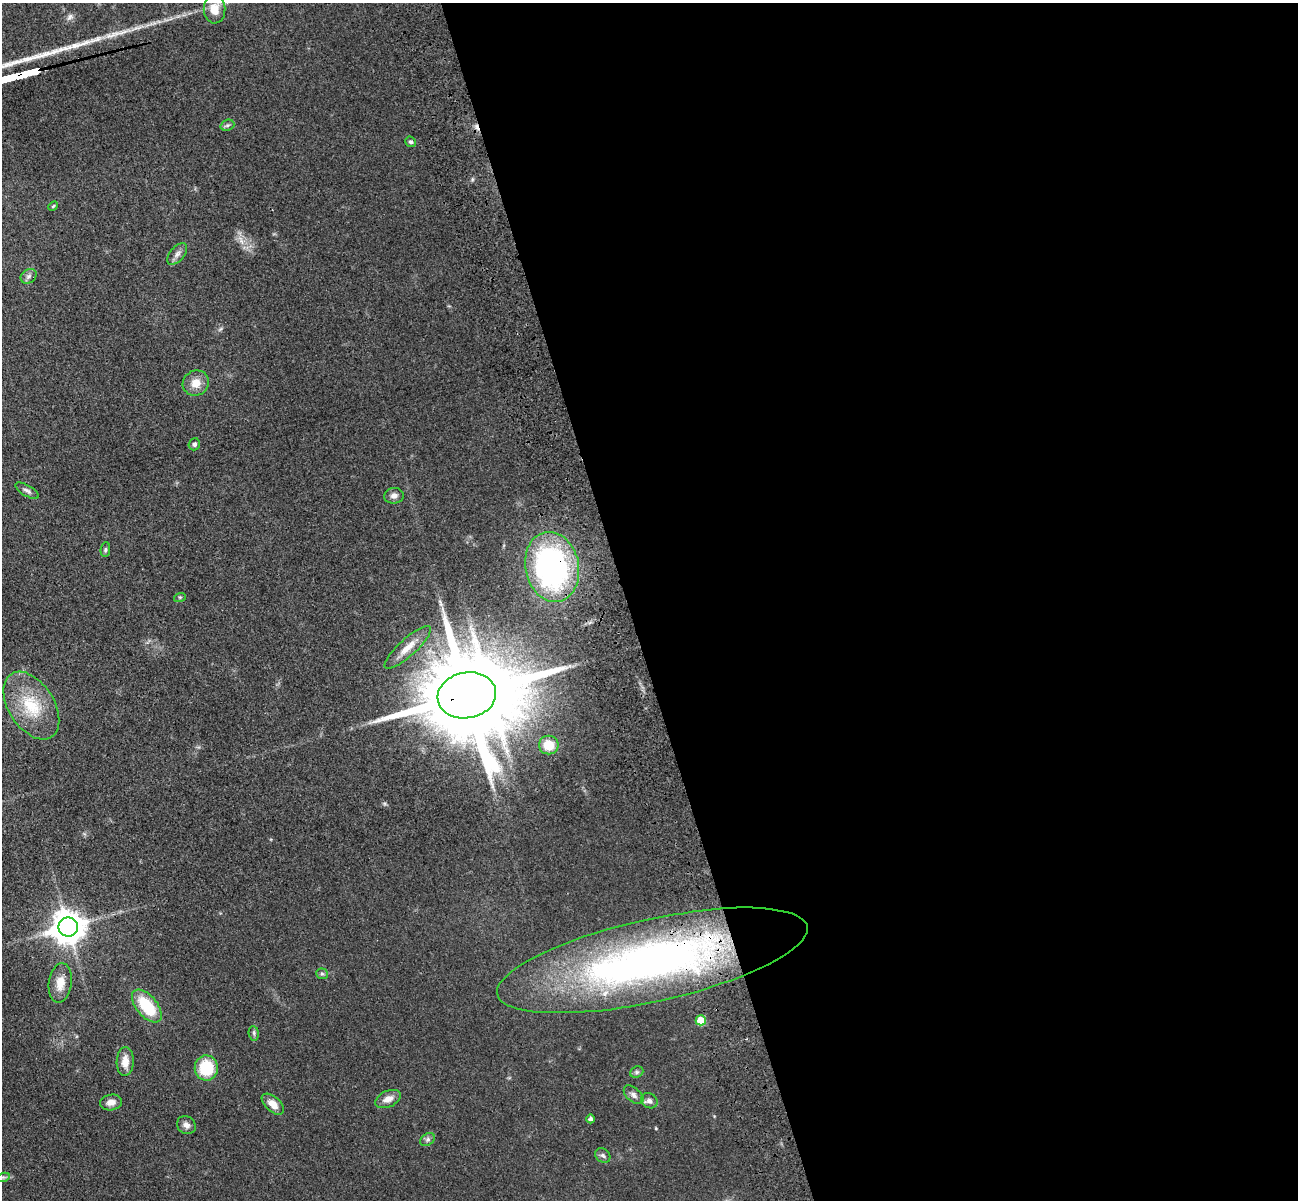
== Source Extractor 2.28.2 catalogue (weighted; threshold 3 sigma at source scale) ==
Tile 8 of 4 x 4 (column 4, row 2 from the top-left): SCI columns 4006-5301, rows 2702-3899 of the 5417 x 5283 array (HDU 1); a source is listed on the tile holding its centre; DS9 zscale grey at full resolution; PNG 1300 x 1202 px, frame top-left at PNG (2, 3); each listed source drawn as its Kron ellipse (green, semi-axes under 4 px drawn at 4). Shown black and unused: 52% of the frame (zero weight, under 3 of 4 exposures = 6% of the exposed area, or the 3 px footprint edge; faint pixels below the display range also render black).
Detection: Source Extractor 2.28.2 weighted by HDU 2 'WHT'; one run over the whole footprint, this tile lists its part. Background 0.0437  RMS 0.0057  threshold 0.0256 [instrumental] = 3 sigma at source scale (4.5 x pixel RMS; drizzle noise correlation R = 1.50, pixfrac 1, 0.05/0.05 arcsec/px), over >= 5 px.
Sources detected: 39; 1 inside a brighter object's white glare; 1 cosmic-ray / hot-pixel residue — neither listed nor drawn; the other 37 listed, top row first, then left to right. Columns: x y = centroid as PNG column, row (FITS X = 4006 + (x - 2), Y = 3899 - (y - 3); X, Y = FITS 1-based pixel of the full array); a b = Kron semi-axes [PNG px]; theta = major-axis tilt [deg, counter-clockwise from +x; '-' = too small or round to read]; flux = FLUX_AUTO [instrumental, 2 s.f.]
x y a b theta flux
215 9 14 11 -87 7.9
227 125 7 5 20 1.3
411 142 5 5 - 1
53 206 5 4 - 0.61
177 254 13 7 49 2.7
29 276 8 6 32 1.8
196 383 13 12 - 7.2
194 444 6 5 - 1.5
27 491 13 5 -30 1.9
394 496 9 8 - 2.7
105 550 7 4 83 0.95
552 567 35 27 -78 130
180 597 6 4 18 0.67
408 647 30 8 42 7.8
467 695 29 23 10 12000
31 706 37 22 -57 26
549 745 10 9 - 11
68 927 9 9 - 1100
652 960 159 41 12 320
322 974 6 5 - 1
60 983 20 11 83 7.3
147 1006 19 10 -50 25
701 1020 5 5 - 14
254 1033 7 5 -83 1.1
125 1061 14 8 87 5.9
206 1068 12 11 - 23
637 1072 7 5 21 1.2
634 1095 12 7 -42 2.4
388 1099 14 8 24 4.4
649 1101 9 7 -33 2.1
111 1102 11 7 11 3.9
273 1104 13 7 -42 5.1
591 1119 4 4 - 1.5
186 1125 10 8 -40 2.8
428 1140 8 5 36 1.5
603 1155 8 6 -39 1.5
3 1177 7 4 17 1.2
Overlapping masked pixels (flux is a lower limit): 3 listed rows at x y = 552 567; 467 695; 652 960